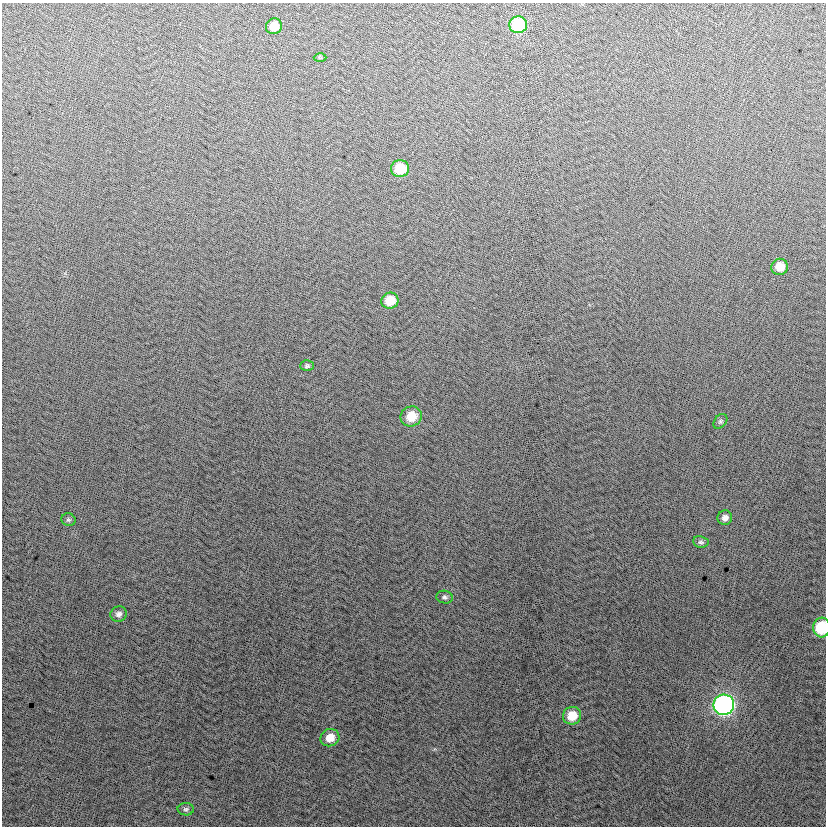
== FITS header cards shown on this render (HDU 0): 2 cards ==
NAXIS1  =                  824
NAXIS2  =                  824

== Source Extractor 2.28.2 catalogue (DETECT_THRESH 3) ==
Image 824 x 824 px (HDU 0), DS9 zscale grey, 1 PNG px = 1 image px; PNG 828 x 828 px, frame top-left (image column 1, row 824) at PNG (2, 3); each listed source drawn as its Kron ellipse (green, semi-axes under 4 px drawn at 4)
Background 5.04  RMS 13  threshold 40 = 3 sigma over >= 5 px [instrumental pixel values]
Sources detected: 19; all 19 listed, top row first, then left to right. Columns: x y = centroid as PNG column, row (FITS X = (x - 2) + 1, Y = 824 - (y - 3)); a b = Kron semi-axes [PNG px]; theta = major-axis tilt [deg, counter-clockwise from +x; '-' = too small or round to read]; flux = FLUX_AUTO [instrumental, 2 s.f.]
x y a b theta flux
518 25 9 8 - 60000
274 26 8 7 - 12000
320 58 6 4 -2 1400
400 169 9 8 - 26000
780 267 8 8 - 13000
390 301 8 8 - 20000
307 366 7 5 1 1900
411 416 11 10 - 19000
720 421 8 6 51 1800
725 518 7 7 - 4800
68 520 7 6 - 1800
701 542 8 6 -7 2100
445 597 8 6 -13 2400
119 614 8 7 - 3800
822 627 10 8 -87 35000
724 705 10 10 - 270000
572 716 9 8 - 19000
330 738 9 8 - 12000
186 809 8 6 -1 2200
At the frame edge (FLAGS 8, measured only in part): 1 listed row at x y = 822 627